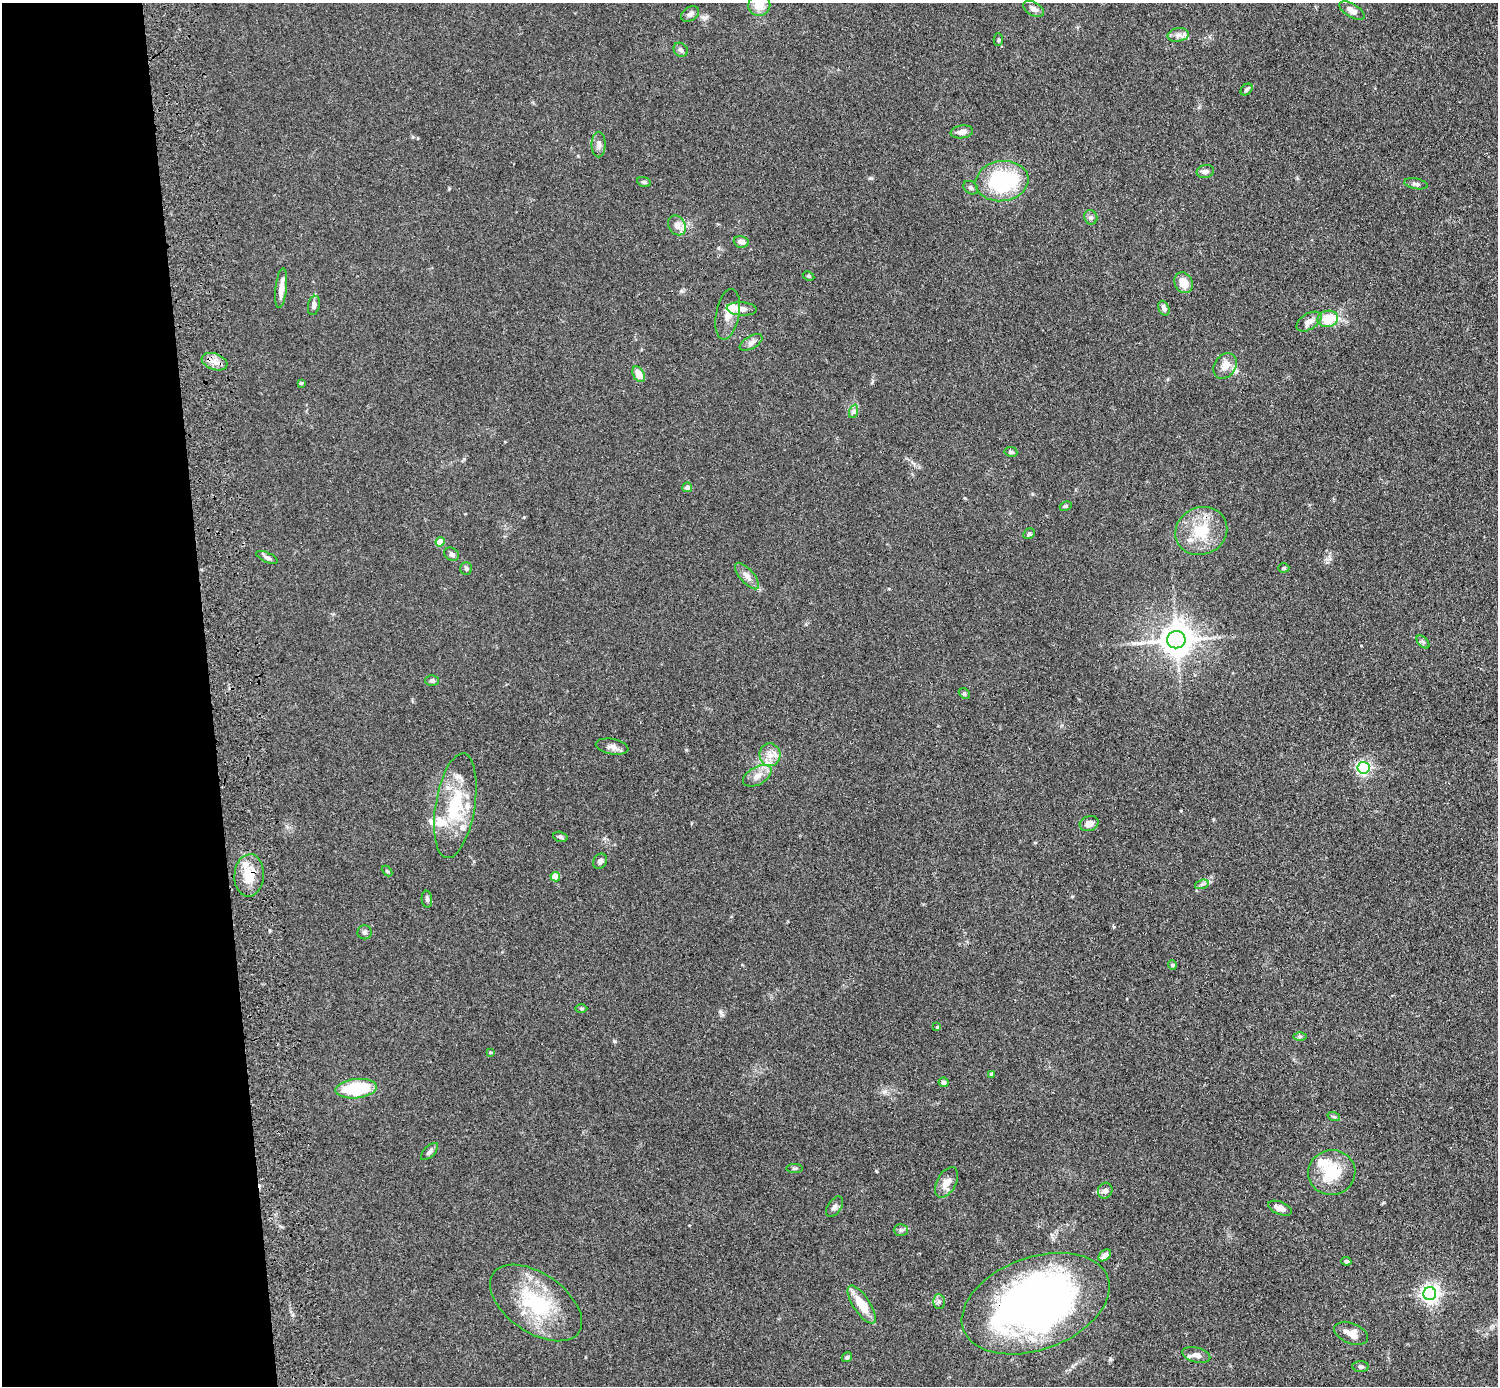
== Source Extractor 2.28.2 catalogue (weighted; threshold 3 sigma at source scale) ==
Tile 4 of 3 x 3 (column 1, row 2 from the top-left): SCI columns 117-1612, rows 1530-2913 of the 4719 x 4546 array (HDU 1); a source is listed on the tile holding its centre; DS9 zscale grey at full resolution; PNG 1500 x 1388 px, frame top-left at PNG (2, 3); each listed source drawn as its Kron ellipse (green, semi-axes under 4 px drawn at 4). Shown black and unused: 14% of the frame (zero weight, under 3 of 4 exposures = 6% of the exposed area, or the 3 px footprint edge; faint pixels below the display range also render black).
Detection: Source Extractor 2.28.2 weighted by HDU 2 'WHT'; one run over the whole footprint, this tile lists its part. Background 0.0625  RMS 0.0062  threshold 0.0278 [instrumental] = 3 sigma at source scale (4.5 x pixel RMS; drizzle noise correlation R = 1.50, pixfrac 1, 0.05/0.05 arcsec/px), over >= 5 px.
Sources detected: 97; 1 long thin detection or spike segment (spike, bleed or trail) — neither listed nor drawn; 6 inside a brighter listed object's ellipse — not listed separately; the other 90 listed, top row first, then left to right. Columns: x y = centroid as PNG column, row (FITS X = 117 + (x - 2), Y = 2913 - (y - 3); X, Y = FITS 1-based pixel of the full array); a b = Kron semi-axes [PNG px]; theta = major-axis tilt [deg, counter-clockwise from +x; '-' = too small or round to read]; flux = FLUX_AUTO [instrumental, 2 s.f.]
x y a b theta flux
759 5 11 10 - 8.2
1033 9 11 6 -30 2.8
1352 10 14 6 -30 3.8
690 14 10 6 32 2.4
1178 35 11 7 10 3.1
998 40 6 4 -89 0.99
681 50 7 6 - 1.8
1247 89 7 5 45 1.2
962 132 11 6 9 3.4
599 145 13 7 89 3.2
1205 171 9 6 14 2
1002 181 26 20 8 59
644 182 7 4 -15 1.4
1416 184 12 5 -10 1.8
971 188 8 6 -37 1.4
1091 217 7 6 - 1.8
677 225 10 8 -56 4.8
741 242 7 5 -10 3
808 276 6 4 -27 0.89
1184 283 11 8 -65 8.7
281 288 20 5 84 5.3
314 305 10 5 78 2.3
1164 308 8 5 -67 2.3
742 309 15 6 -4 4.1
728 314 25 11 80 7.5
1328 319 10 8 10 16
1309 322 14 8 32 4.4
751 342 12 6 30 2.5
214 362 13 8 -20 4.9
1225 366 14 10 57 5.9
639 374 8 5 -57 7.8
301 383 4 3 - 0.88
854 411 7 4 72 1.4
1011 452 6 5 - 1.4
687 487 5 5 - 3.2
1066 506 6 4 27 0.98
1201 531 26 23 25 24
1029 534 6 5 - 1.3
440 542 4 4 - 12
452 554 8 6 -35 2.2
267 557 11 5 -25 1.9
466 568 6 6 - 1.2
1284 568 5 4 - 0.98
747 576 16 7 -49 4
1176 640 9 8 - 1100
1423 642 8 4 -45 1.2
432 680 6 5 - 1.4
964 693 6 4 -45 0.9
612 747 16 7 -10 3.3
770 755 11 10 - 5.6
1363 768 6 6 - 120
757 776 16 9 30 5.2
455 806 53 19 81 35
1089 824 9 7 16 4
560 837 7 5 -15 1.2
600 861 8 6 58 2.1
387 871 6 4 -44 0.76
249 875 21 15 86 14
555 877 5 4 - 13
1202 884 7 4 19 1.4
427 899 8 5 -83 1.4
365 932 7 7 - 1.6
1172 965 5 4 - 1.6
581 1008 6 4 -1 0.89
937 1027 4 4 - 0.83
1300 1036 6 4 1 1
490 1052 4 3 - 0.57
991 1074 4 4 - 0.71
944 1082 5 4 - 1.7
356 1089 21 9 6 35
1334 1117 6 4 -18 0.96
429 1152 11 5 45 2
794 1168 8 4 0 0.93
1332 1173 23 22 - 24
946 1182 16 9 61 6.2
1105 1191 8 7 - 2.5
834 1207 11 6 55 2.3
1280 1208 12 6 -21 4.1
901 1230 7 6 - 1.4
1105 1255 7 5 40 3.2
1346 1261 5 3 - 0.88
1430 1294 6 6 - 270
939 1301 7 6 - 1.7
536 1303 52 29 -35 47
1036 1304 77 46 20 340
862 1305 22 8 -56 14
1351 1333 18 10 -22 6.3
1196 1355 14 7 -15 3.8
847 1357 5 4 - 1.3
1360 1367 8 5 -4 1.6
Overlapping masked pixels (flux is a lower limit): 2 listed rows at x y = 249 875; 1036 1304
Isophote crosses this tile's border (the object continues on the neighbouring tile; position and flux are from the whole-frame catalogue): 1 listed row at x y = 759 5
Unlisted compact peaks at least as high as the median listed source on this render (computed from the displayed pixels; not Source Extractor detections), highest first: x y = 871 178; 614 1041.